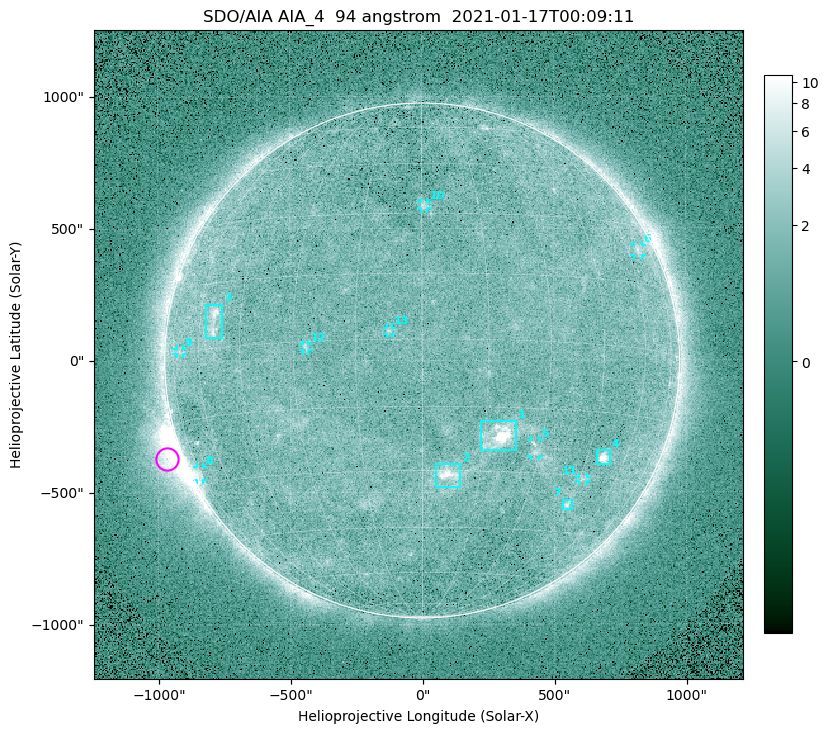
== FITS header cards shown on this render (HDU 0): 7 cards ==
TELESCOP= 'SDO/AIA '
INSTRUME= 'AIA_4   '
WAVELNTH=                   94
WAVEUNIT= 'angstrom'
DATE-OBS= '2021-01-17T00:09:11.12'
CTYPE1  = 'HPLN-TAN'
CTYPE2  = 'HPLT-TAN'

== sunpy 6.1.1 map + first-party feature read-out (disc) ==
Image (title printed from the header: SDO/AIA AIA_4  94 angstrom  2021-01-17T00:09:11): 512 x 512 px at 4.8 arcsec/px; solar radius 976 arcsec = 203 px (full disc in frame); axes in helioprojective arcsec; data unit not stated in the header (colour bar unlabelled)
Orientation: roll -0.138 deg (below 1 deg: not rotated)
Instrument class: DISC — disc imager (sunpy class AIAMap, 94 A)
Bright regions (active regions / flare kernels): reference = the median radial profile (limb darkening/brightening removed); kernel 5 px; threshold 5 sigma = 1.87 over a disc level ~1.63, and >= 1.15x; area >= 9 px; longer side >= 5 px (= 24 arcsec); searched inside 0.97 R_sun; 13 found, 13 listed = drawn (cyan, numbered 1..; 8 of them under ~33 arcsec drawn as corner ticks so the feature stays visible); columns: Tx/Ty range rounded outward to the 10 arcsec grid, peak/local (2 s.f.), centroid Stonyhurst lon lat
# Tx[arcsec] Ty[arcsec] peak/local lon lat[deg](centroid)
1 220..360 -340..-230 12 +19 -22
2 50..150 -480..-390 6.2 +7 -31
3 -820..-750 90..220 5.1 -54 +6
4 660..710 -400..-340 8.5 +51 -25
5 410..440 -360..-300 2.6 +29 -24
6 800..840 390..440 2.8 +66 +23
7 530..570 -570..-530 3.4 +45 -37
8 -860..-830 -450..-400 2.9 -75 -27
9 -930..-900 20..50 2.2 -70 +0
10 -10..20 570..600 2.6 +1 +32
11 590..630 -460..-440 2.5 +46 -31
12 -450..-430 40..70 2.6 -27 -1
13 -140..-110 100..130 2.7 -7 +2
Off-limb structures (1.02-1.3 R_sun): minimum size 50 px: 3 found; the strongest spans PA ~95..130 deg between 1.02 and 1.21 R_sun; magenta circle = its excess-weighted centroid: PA ~110 deg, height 1.06 R_sun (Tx ~-970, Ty ~-370 arcsec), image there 5.5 x the reference